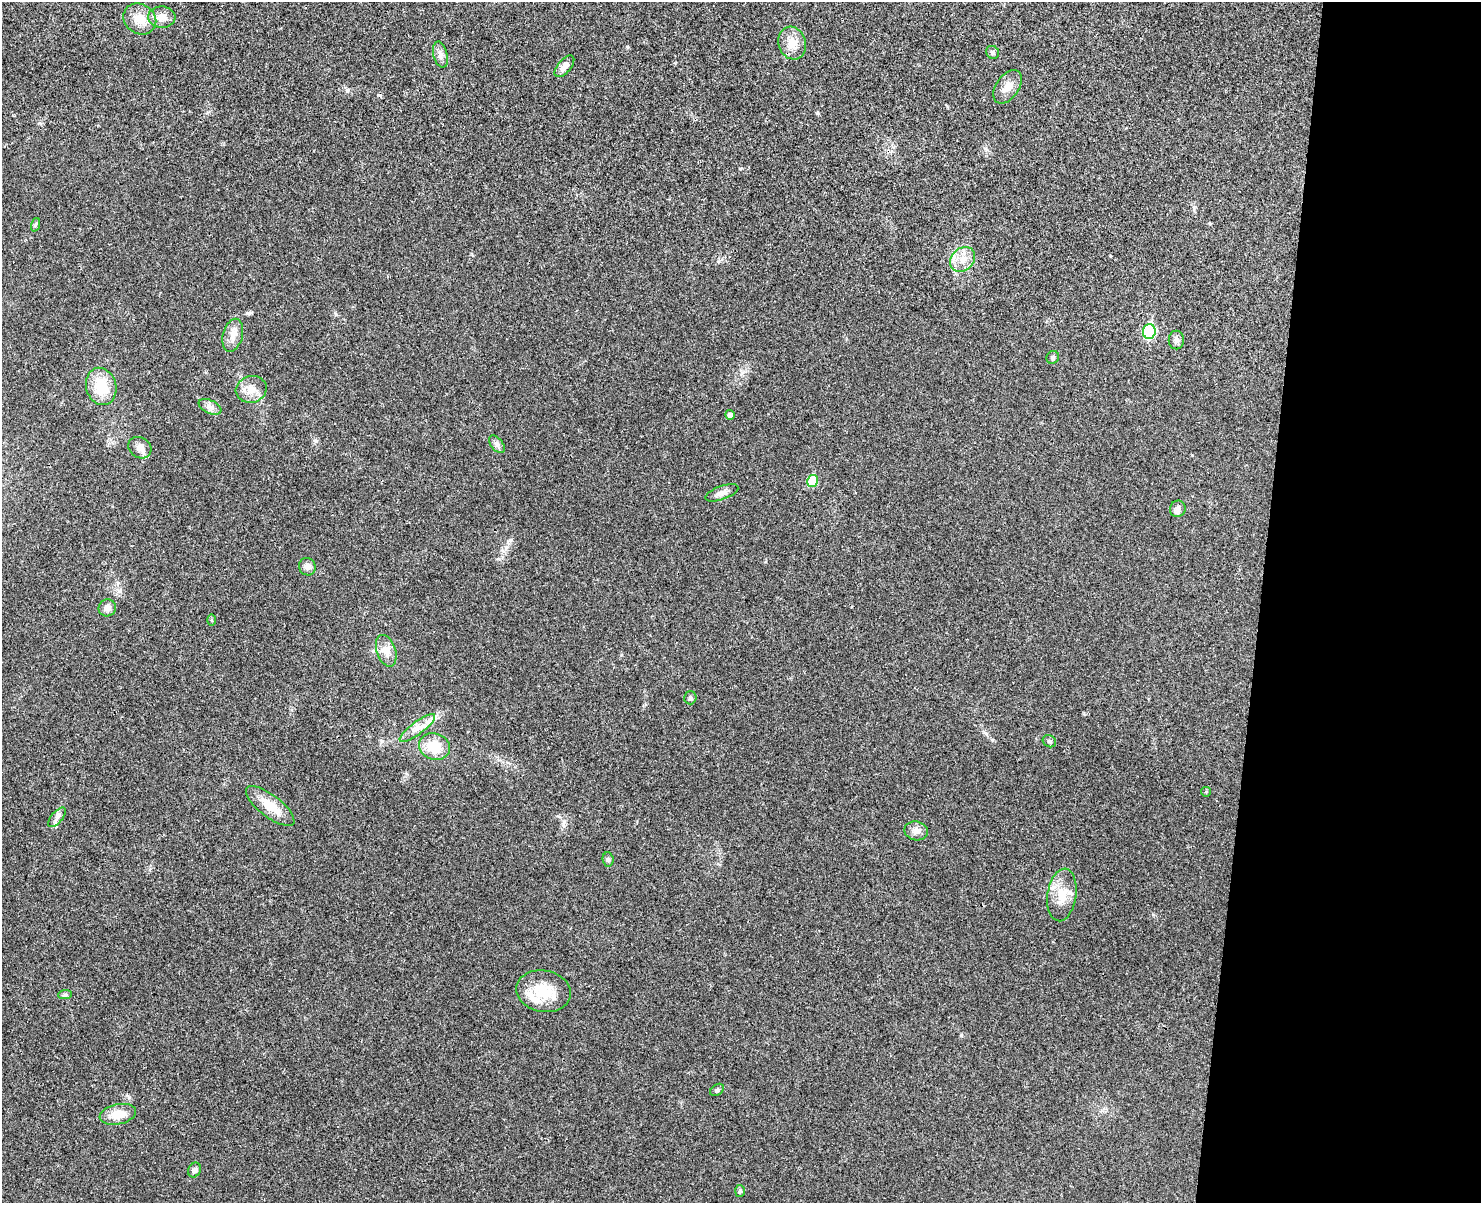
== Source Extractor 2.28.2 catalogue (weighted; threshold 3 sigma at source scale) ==
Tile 9 of 3 x 4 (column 3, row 3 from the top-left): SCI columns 3129-4607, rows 1218-2418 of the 4893 x 4832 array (HDU 1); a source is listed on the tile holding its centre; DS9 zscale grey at full resolution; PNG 1483 x 1205 px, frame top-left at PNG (2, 2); each listed source drawn as its Kron ellipse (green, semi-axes under 4 px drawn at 4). Shown black and unused: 15% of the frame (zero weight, under 3 of 4 exposures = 6% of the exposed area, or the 3 px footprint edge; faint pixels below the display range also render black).
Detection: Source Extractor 2.28.2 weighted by HDU 2 'WHT'; one run over the whole footprint, this tile lists its part. Background 0.0307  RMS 0.0048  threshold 0.0214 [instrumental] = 3 sigma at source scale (4.5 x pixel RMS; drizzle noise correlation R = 1.50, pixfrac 1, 0.05/0.05 arcsec/px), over >= 5 px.
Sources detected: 47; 1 cosmic-ray / hot-pixel residue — neither listed nor drawn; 4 inside a brighter listed object's ellipse — not listed separately; the other 42 listed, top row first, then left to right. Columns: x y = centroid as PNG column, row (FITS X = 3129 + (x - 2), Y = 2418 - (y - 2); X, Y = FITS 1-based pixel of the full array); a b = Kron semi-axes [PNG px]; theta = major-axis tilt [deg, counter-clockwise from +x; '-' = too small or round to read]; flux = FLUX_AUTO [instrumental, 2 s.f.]
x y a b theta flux
162 17 13 10 -2 4.6
140 19 17 15 -35 7.5
792 43 17 13 -71 6.3
993 52 7 6 - 1.1
440 55 13 7 -76 2.4
564 66 13 6 49 3.1
1008 87 19 11 55 4.6
35 225 7 4 71 0.78
963 259 14 11 43 5.3
1149 331 7 6 - 41
233 335 17 10 75 4.2
1176 340 9 7 -90 1.6
1053 357 7 6 - 0.9
101 386 19 15 -75 14
251 389 15 13 15 5.3
210 407 12 6 -25 2.2
730 415 5 4 - 1.7
497 444 10 6 -52 1.6
140 448 12 10 -35 3
812 481 6 5 - 15
722 493 17 6 20 2.6
1178 509 8 7 - 1.9
307 567 9 8 - 2.5
107 608 9 8 - 2.6
211 620 6 4 -89 0.6
386 651 16 9 -71 4.2
690 698 6 6 - 0.97
417 728 21 6 37 4.5
1049 741 7 5 -32 1
434 747 15 13 -18 12
1206 792 5 4 - 0.5
270 806 29 10 -38 9.6
57 817 12 5 50 2
916 831 12 9 -11 2.8
608 859 7 5 -86 1.1
1062 895 26 14 82 9.4
544 991 27 20 -11 15
65 995 7 4 2 0.8
717 1090 7 5 35 1.1
118 1114 18 10 11 6.8
194 1170 7 6 - 1.4
740 1191 6 5 - 0.97
Unlisted compact peaks at least as high as the median listed source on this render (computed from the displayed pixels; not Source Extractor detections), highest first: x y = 961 1035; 347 90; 740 169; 316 441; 1153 914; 627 47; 817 113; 743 372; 1192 455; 558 816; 564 822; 621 655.